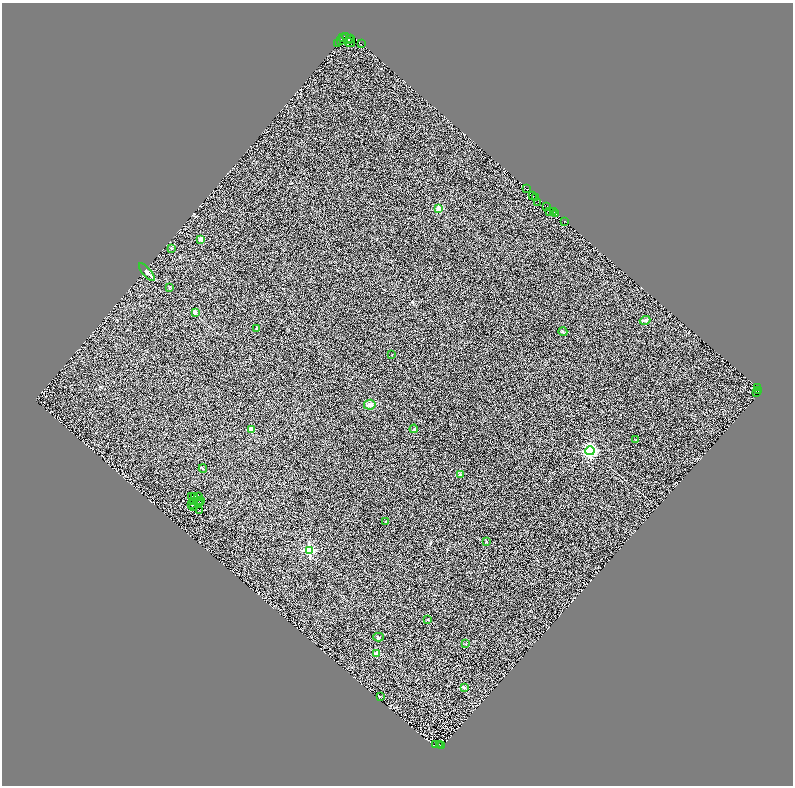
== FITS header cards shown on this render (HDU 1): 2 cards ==
NAXIS1  =                 1582
NAXIS2  =                 1567

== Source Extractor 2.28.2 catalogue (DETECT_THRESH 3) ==
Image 1582 x 1567 px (HDU 1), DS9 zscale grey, zoomed out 1/2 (1 PNG px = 2 x 2 image px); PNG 795 x 788 px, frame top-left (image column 2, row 1566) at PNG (2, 3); each listed source drawn as its Kron ellipse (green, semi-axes under 4 px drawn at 4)
Background 0.938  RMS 1.7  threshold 5.01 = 3 sigma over >= 5 px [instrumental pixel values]
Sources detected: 97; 38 cannot appear on this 1/2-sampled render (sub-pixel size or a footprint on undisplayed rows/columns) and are neither listed nor drawn; the other 59 listed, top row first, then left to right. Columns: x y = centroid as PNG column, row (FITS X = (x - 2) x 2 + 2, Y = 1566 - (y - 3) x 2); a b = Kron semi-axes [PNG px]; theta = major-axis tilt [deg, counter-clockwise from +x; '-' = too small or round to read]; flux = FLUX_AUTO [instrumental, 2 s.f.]
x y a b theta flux
345 36 2 1 - 3200
342 38 2 1 - 8.3
349 39 2 1 - 930
351 39 3 1 - 1300
340 40 2 1 - 1400
350 43 5 2 - 1400
337 44 3 2 - 19000
361 44 2 1 - 1500
527 189 2 2 - 3500
533 196 2 1 - 500
536 197 2 1 - 460
538 202 2 1 - 290
547 206 3 1 - 2400
439 209 2 2 - 6800
553 211 2 2 - 3800
550 212 2 1 - 570
556 214 2 2 - 5200
564 221 3 2 - 220
201 239 2 2 - 3700
171 248 2 2 - 420
147 272 11 4 -49 830
169 287 3 2 - 210
195 312 2 2 - 3800
645 320 5 3 - 890
257 328 3 2 - 140
563 332 4 3 - 390
392 355 2 2 - 95
757 387 2 1 - 360
759 391 4 2 - 230
756 392 3 2 - 660
370 405 6 5 - 1600
251 429 2 2 - 5100
414 429 4 2 - 260
636 440 2 2 - 440
590 451 4 4 - 81000
203 469 4 2 - 270
460 475 2 2 - 3000
191 496 2 1 - 150
195 497 2 1 - 110
199 497 3 1 - 65
201 500 3 2 - 51
194 502 2 1 - 23
198 502 4 1 - 77
200 503 2 1 - 26
191 505 2 1 - 77
193 506 3 1 - 26
199 510 2 1 - 60
386 521 2 2 - 350
486 542 3 3 - 230
309 550 3 3 - 34000
428 619 3 2 - 180
378 637 5 3 - 310
466 644 3 2 - 190
377 654 3 2 - 5100
464 688 4 3 - 450
381 696 3 2 - 150
436 744 2 1 - 93
440 745 2 1 - 160
442 746 2 1 - 110
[38 sub-pixel or undisplayed-footprint detections neither listed nor drawn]